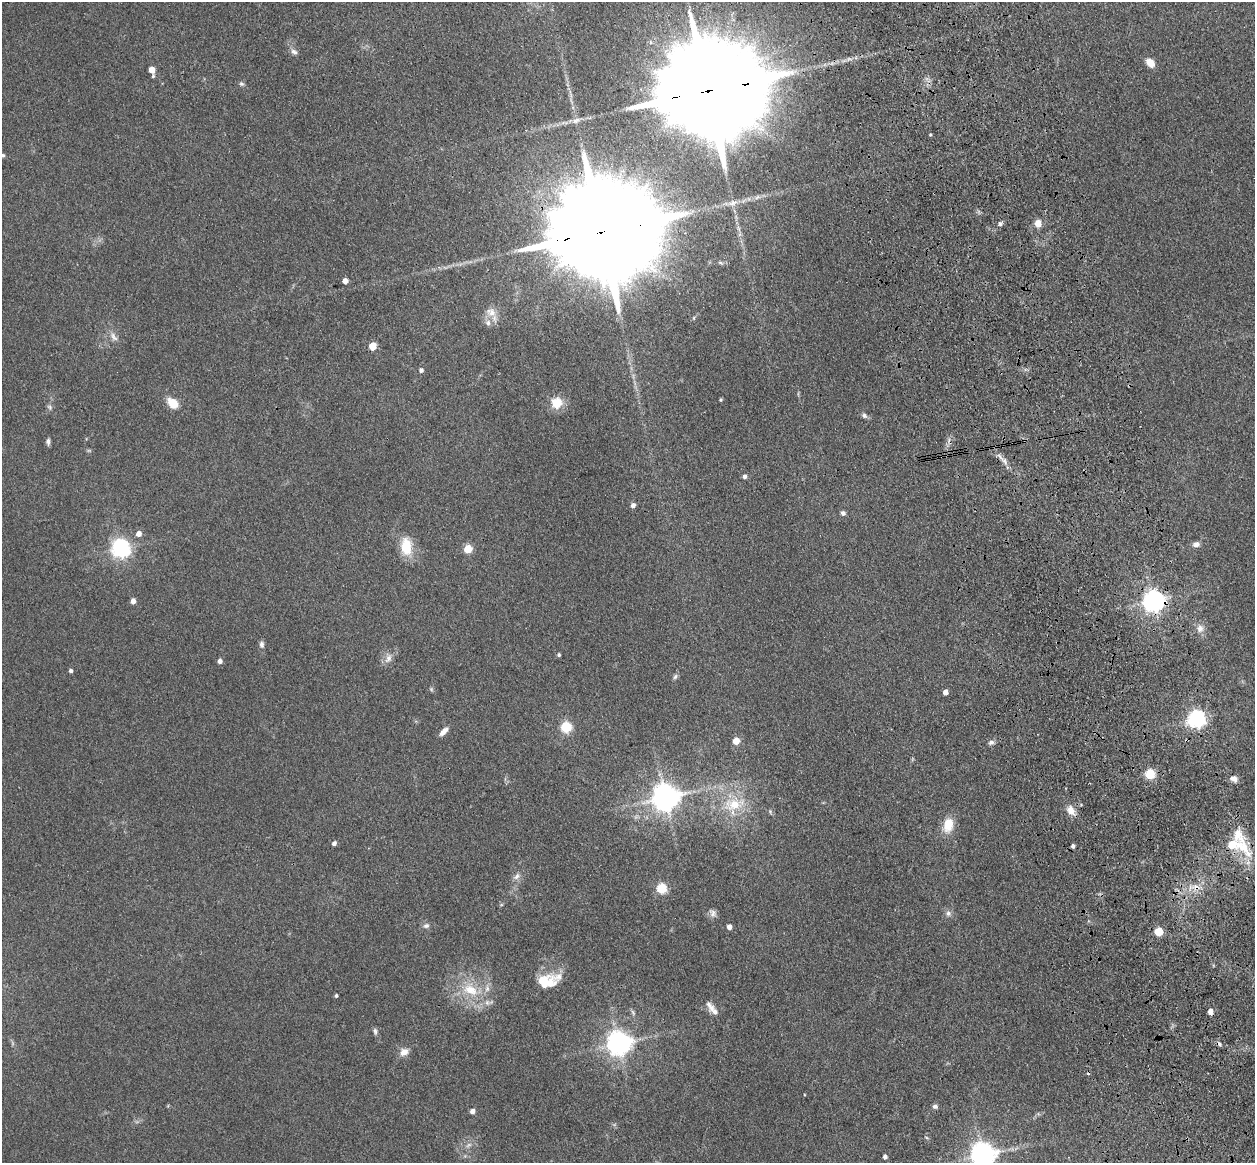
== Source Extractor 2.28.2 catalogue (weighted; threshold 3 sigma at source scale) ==
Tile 6 of 4 x 4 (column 2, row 2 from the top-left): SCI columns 1369-2621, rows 2605-3765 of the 5242 x 5094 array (HDU 1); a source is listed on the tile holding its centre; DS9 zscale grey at full resolution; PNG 1257 x 1165 px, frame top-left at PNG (2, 2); no overlay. Shown black and unused: <1% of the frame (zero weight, under 3 of 4 exposures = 6% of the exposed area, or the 3 px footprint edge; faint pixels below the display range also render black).
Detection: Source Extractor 2.28.2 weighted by HDU 2 'WHT'; one run over the whole footprint, this tile lists its part. Background 0.0963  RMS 0.0067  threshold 0.0302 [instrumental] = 3 sigma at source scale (4.5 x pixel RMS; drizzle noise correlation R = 1.50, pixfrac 1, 0.05/0.05 arcsec/px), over >= 5 px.
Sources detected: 88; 2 too faint to see at this stretch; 3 cosmic-ray / hot-pixel residue — not listed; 6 inside a brighter listed object's ellipse — not listed separately; the other 77 listed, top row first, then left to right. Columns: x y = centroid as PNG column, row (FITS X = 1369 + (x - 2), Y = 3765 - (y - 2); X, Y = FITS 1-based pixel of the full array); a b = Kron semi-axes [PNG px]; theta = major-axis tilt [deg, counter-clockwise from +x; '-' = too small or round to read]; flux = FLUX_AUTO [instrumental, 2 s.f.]
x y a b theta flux
294 52 10 6 -36 2.5
1150 63 10 7 -45 7.2
152 70 6 4 -77 11
241 84 7 6 - 1.4
709 91 48 21 10 32000
930 135 4 3 - 0.69
3 155 5 5 - 1.2
1038 223 5 5 - 12
1000 224 6 5 - 1.5
602 232 52 21 10 35000
345 281 4 4 - 6.3
491 312 16 12 -35 7.5
694 318 5 3 - 0.62
113 337 14 7 -59 3.6
372 346 5 5 - 20
421 370 5 5 - 1.6
721 400 3 3 - 0.79
173 403 12 8 -36 11
557 403 16 15 - 11
49 407 8 6 -22 1.4
864 416 7 6 - 1.8
48 442 8 4 -90 1.9
1004 461 13 6 -59 3.7
745 476 5 5 - 2.2
633 505 5 4 - 2.8
843 513 7 5 -37 2
139 534 5 5 - 4.8
1196 544 9 7 10 2.9
406 546 23 14 -86 16
121 548 7 6 - 310
468 549 5 5 - 24
133 601 5 4 - 4
1154 601 7 7 - 500
1200 629 11 9 89 4.2
262 644 9 6 -84 2.2
559 655 5 4 - 0.99
388 659 13 8 57 4.4
220 661 5 4 - 2.7
71 671 5 4 - 1.8
675 677 8 6 58 1.5
945 692 4 4 - 4.7
1197 719 7 6 - 260
566 727 5 5 - 61
444 732 11 5 44 4.1
736 741 5 5 - 11
991 742 8 6 20 1.9
1150 774 5 5 - 57
1234 779 9 7 -22 3.6
665 797 8 8 - 940
734 804 28 16 8 22
1071 810 13 9 -56 6.2
948 825 19 12 79 12
1238 834 24 14 -59 14
334 843 5 4 - 2.2
1234 845 28 10 -19 31
1073 846 4 4 - 1.7
517 876 10 7 49 3
661 889 5 5 - 54
713 913 11 8 -56 3
948 913 8 7 - 2.4
426 926 8 6 11 2.1
729 927 5 4 - 3.7
1159 932 5 5 - 26
543 981 23 17 24 15
470 990 24 15 -23 20
336 996 3 3 - 1.2
711 1008 11 9 61 3.5
633 1012 10 4 -63 1.5
1210 1012 5 4 - 5.6
375 1031 9 5 -84 1.6
619 1044 8 7 - 690
404 1052 11 8 38 5.2
935 1106 7 6 - 1.8
472 1111 4 4 - 3.8
926 1137 5 3 - 0.71
983 1155 8 8 - 720
885 1157 4 4 - 2.1
Overlapping masked pixels (flux is a lower limit): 5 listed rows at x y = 709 91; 602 232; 1004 461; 1154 601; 1234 845
Isophote crosses this tile's border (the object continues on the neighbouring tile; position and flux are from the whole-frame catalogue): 2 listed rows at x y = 3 155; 983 1155